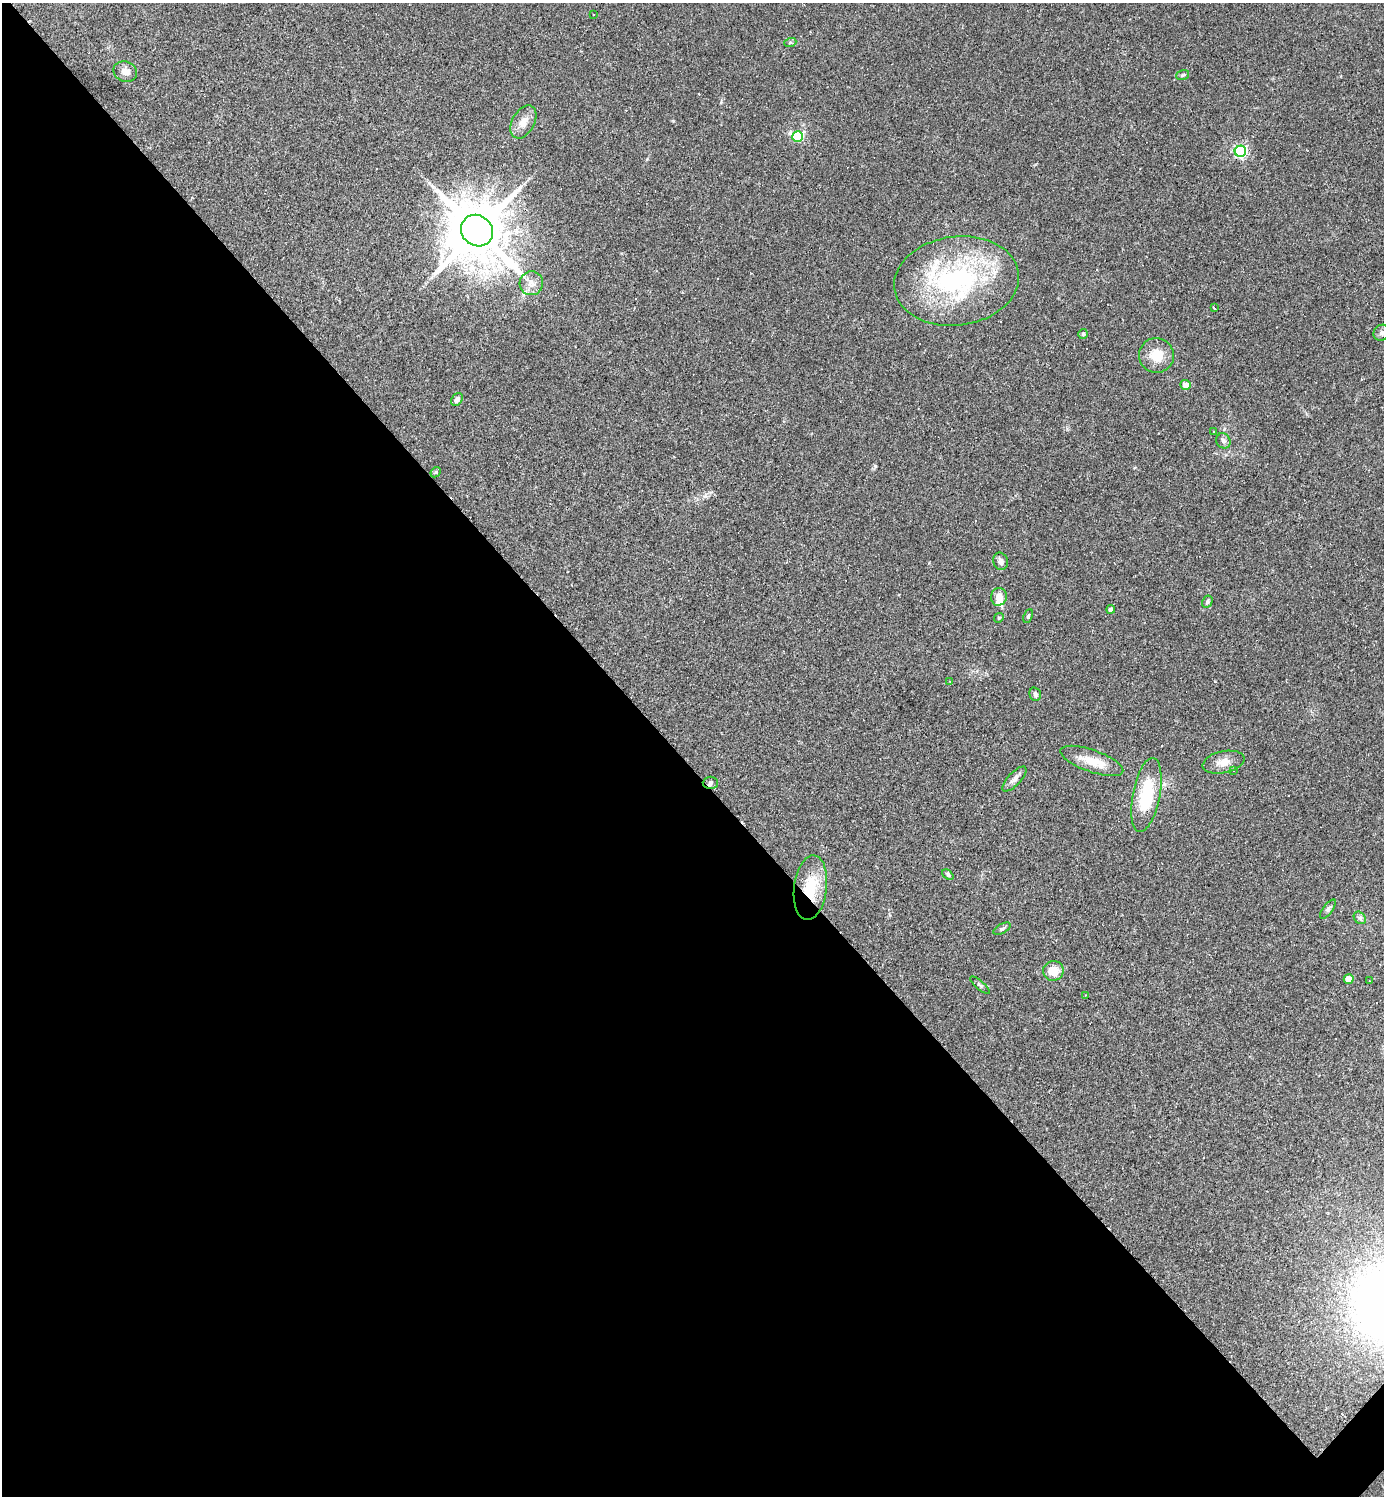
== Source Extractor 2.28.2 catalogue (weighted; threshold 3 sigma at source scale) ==
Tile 9 of 4 x 4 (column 1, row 3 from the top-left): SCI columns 295-1676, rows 1495-2988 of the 5976 x 5976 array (HDU 1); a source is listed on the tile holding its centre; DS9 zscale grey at full resolution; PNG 1386 x 1498 px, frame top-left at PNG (2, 3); each listed source drawn as its Kron ellipse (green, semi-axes under 4 px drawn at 4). Shown black and unused: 49% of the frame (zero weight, under 2 of 3 exposures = <1% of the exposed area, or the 3 px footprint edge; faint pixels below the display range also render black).
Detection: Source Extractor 2.28.2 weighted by HDU 2 'WHT'; one run over the whole footprint, this tile lists its part. Background 0.0635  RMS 0.0069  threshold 0.0312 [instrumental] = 3 sigma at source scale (4.5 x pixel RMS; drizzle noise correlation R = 1.50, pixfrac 1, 0.05/0.05 arcsec/px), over >= 5 px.
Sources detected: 52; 1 inside a brighter object's white glare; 7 cosmic-ray / hot-pixel residue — neither listed nor drawn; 1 inside a brighter listed object's ellipse — not listed separately; the other 43 listed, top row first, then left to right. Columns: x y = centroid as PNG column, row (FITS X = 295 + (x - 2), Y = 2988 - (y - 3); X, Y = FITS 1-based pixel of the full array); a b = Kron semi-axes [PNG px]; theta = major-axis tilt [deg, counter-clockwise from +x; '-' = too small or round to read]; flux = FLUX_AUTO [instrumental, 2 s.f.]
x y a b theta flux
594 14 3 2 - 0.54
790 43 6 4 19 0.93
125 72 12 10 -22 4.9
1183 75 6 5 - 1.2
523 122 18 11 61 7.6
798 137 5 5 - 45
1240 151 6 5 - 110
477 231 17 15 -39 5800
957 281 62 44 8 120
531 283 12 11 - 5.4
1214 308 3 3 - 1.7
1382 333 8 7 - 2.2
1083 334 5 5 - 0.98
1156 355 17 17 - 13
1186 385 5 5 - 7.5
457 399 7 5 50 3.1
1214 431 3 3 - 1.2
1223 441 8 7 - 2.3
436 472 6 4 45 0.92
1001 561 9 7 -76 3
999 597 9 8 - 5.9
1207 602 6 5 - 1.2
1111 609 4 4 - 3.4
1028 616 7 4 68 1
999 618 5 4 - 0.77
950 681 3 3 - 0.61
1035 694 7 5 -74 1.7
1092 761 33 11 -20 14
1223 762 21 11 12 7.6
1233 771 3 3 - 0.67
1014 779 16 6 47 3.6
710 783 7 6 - 1.6
1146 795 38 13 79 37
948 875 7 4 -40 1.2
810 888 32 16 83 27
1328 909 11 5 53 1.8
1360 918 7 5 -47 1.7
1002 929 9 4 29 1.4
1053 971 10 10 - 9.9
1349 979 5 5 - 9.3
1369 981 3 2 - 0.64
980 985 12 4 -40 1.4
1085 995 3 3 - 0.64
Overlapping masked pixels (flux is a lower limit): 2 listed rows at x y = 477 231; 810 888
Unlisted compact peaks at least as high as the median listed source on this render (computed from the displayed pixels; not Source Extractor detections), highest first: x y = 875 466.